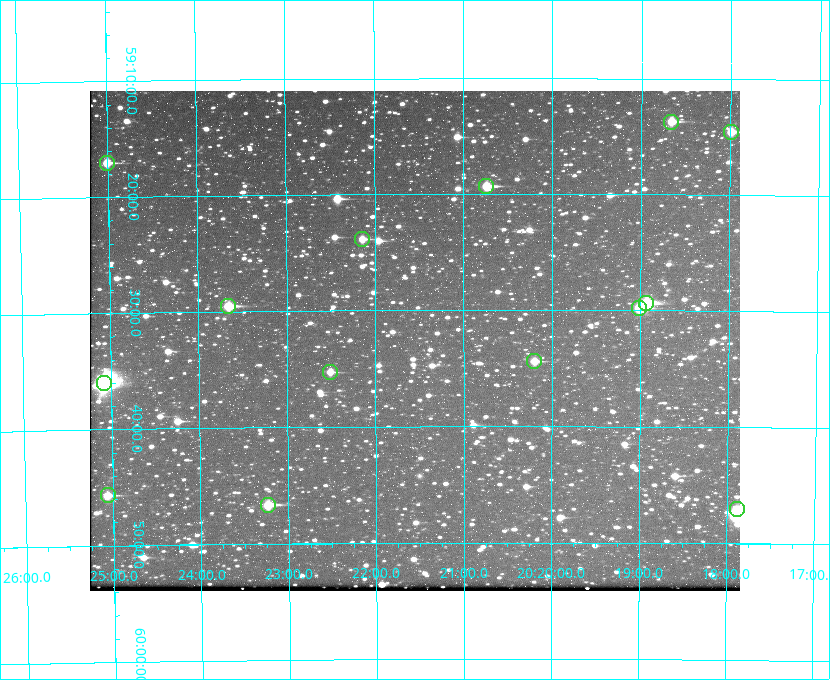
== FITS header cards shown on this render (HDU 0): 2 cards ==
NAXIS1  =                  650 / Width of table row in bytes
NAXIS2  =                  500 / Number of rows in table

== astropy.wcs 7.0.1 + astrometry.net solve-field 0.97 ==
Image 650 x 500 px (HDU 0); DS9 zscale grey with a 90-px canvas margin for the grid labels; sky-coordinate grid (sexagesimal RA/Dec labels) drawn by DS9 from the SOLVED WCS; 14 Tycho-2 reference stars matched to detected sources circled (green)
Header WCS: none
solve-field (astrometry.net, Tycho-2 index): SOLVED blind (the file carries no WCS)
Solved WCS: RA---TAN-SIP/DEC--TAN-SIP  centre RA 20:21:33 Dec +59:33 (305.39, +59.54 deg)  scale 5.17 arcsec/px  FOV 56.0' x 43.1'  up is -180 deg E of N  parity flipped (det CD > 0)
(file carries no celestial WCS; the grid is the blind solution)
Tycho-2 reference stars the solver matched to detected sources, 14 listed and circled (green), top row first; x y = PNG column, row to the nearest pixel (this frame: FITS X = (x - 90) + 1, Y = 500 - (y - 91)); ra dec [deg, ICRS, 3 dp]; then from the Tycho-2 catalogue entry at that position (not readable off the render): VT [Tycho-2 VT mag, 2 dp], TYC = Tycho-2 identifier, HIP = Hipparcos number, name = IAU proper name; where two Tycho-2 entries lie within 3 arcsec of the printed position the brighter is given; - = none
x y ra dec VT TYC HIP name
671 122 304.666 +59.228 9.63 3949-1325-1 - -
731 132 304.498 +59.243 9.91 3949-663-1 - -
107 163 306.252 +59.284 9.41 3949-1643-1 - -
486 186 305.185 +59.322 8.95 3949-1869-1 - -
362 239 305.535 +59.397 10.37 3949-1383-1 - -
646 303 304.733 +59.490 8.93 3949-1451-1 - -
228 306 305.915 +59.492 9.25 3949-1149-1 - -
639 308 304.755 +59.496 9.37 3949-615-1 - -
534 361 305.049 +59.573 10.18 3949-1099-1 - -
330 372 305.628 +59.588 10.19 3949-1517-1 - -
104 383 306.271 +59.600 6.45 3949-2016-1 100714 -
108 495 306.265 +59.761 9.71 3949-555-1 - -
268 505 305.808 +59.778 8.73 3949-715-1 100545 -
737 509 304.470 +59.785 9.54 3949-1615-1 - -